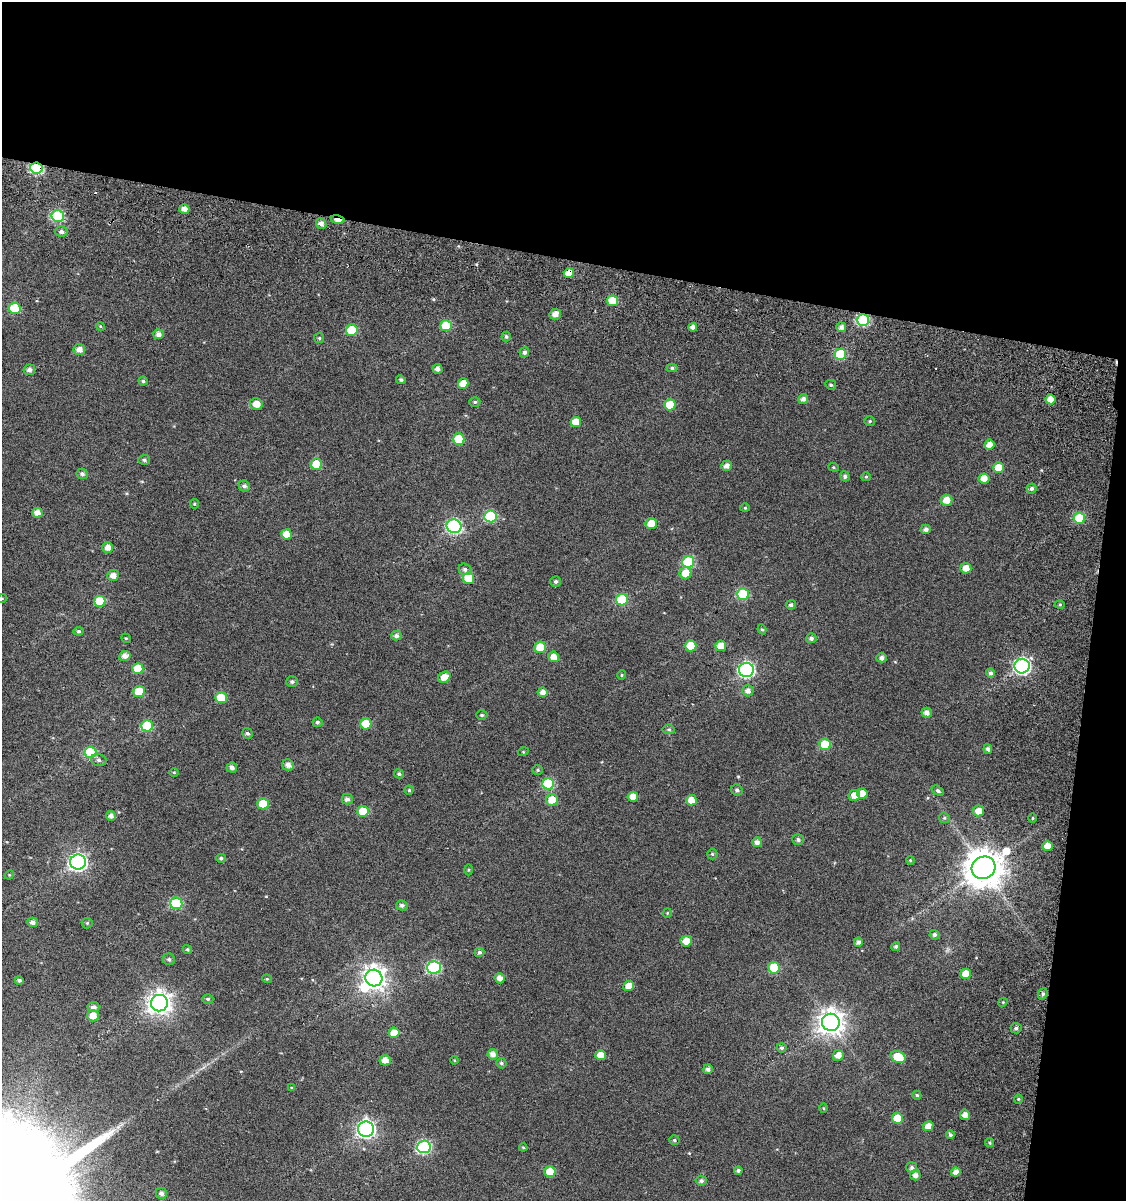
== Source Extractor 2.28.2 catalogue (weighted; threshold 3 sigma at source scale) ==
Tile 2 of 2 x 2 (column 2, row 1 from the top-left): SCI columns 1369-2492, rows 1309-2507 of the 2705 x 2632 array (HDU 1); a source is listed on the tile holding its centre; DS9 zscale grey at full resolution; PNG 1128 x 1203 px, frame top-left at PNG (2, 2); each listed source drawn as its Kron ellipse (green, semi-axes under 4 px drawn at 4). Shown black and unused: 25% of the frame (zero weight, under 6 of 11 exposures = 16% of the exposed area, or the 3 px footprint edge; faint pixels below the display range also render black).
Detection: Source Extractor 2.28.2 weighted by HDU 2 'WHT'; one run over the whole footprint, this tile lists its part. Background 0.044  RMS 0.025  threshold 0.102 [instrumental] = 3 sigma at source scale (4.09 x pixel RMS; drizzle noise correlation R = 1.36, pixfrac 0.8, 0.0396/0.0396 arcsec/px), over >= 5 px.
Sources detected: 197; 1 inside a brighter object's white glare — neither listed nor drawn; the other 196 listed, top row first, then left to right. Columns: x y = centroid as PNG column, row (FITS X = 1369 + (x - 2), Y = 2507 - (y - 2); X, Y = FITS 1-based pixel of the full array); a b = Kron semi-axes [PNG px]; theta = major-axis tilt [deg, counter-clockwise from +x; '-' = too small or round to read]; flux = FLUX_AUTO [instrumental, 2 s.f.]
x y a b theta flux
36 168 6 5 - 270
184 209 5 4 - 14
58 216 6 6 - 190
338 220 7 3 -14 21
321 224 5 5 - 11
61 232 6 5 - 6.9
569 273 5 5 - 31
612 301 5 5 - 65
14 308 6 5 - 98
555 314 6 5 - 15
863 320 6 6 - 220
100 326 4 3 - 2
446 326 5 5 - 86
693 327 4 4 - 10
841 327 5 5 - 11
352 330 6 5 - 88
158 334 5 5 - 10
506 337 5 4 - 4.3
319 338 5 5 - 3.5
79 350 6 5 - 14
524 352 5 4 - 6
840 354 6 5 - 120
672 368 5 4 - 4.6
438 369 5 4 - 9.6
29 370 6 5 - 7.6
401 380 5 4 - 4
143 381 4 4 - 3.4
463 383 5 5 - 30
831 385 5 4 - 4.2
803 399 5 5 - 9.3
1051 399 5 5 - 26
475 402 5 4 - 3.6
256 404 6 6 - 20
670 405 6 5 - 55
870 421 5 4 - 3.3
576 422 5 5 - 27
459 439 6 5 - 65
989 445 5 5 - 20
144 460 6 5 - 4.8
316 464 5 5 - 59
727 466 5 5 - 11
834 467 5 4 - 2.8
998 468 5 5 - 36
82 474 6 5 - 6.1
845 476 5 4 - 5.5
866 477 5 4 - 2.7
984 479 5 5 - 20
244 486 6 5 - 6.5
1032 488 5 5 - 6.1
946 500 6 5 - 23
194 504 5 4 - 2.5
745 508 4 4 - 2.3
37 513 5 5 - 14
490 516 6 6 - 140
1079 518 5 5 - 89
651 523 6 5 - 33
454 526 7 6 - 370
926 529 5 4 - 8.5
286 534 5 5 - 36
108 548 5 5 - 16
688 562 6 6 - 120
966 568 5 5 - 21
465 569 6 5 - 7.2
686 573 6 6 - 40
113 575 6 5 - 15
468 578 5 5 - 50
556 581 5 5 - 4.8
743 594 6 6 - 150
2 598 5 3 - 2
622 599 6 6 - 96
100 601 6 5 - 54
791 605 5 4 - 5.8
1060 605 5 3 - 2.5
762 629 5 4 - 3.4
79 631 5 4 - 3.5
396 636 5 5 - 7.2
126 638 5 4 - 2.7
811 638 5 5 - 7.2
691 646 6 5 - 55
721 646 5 5 - 27
540 647 5 5 - 52
125 656 6 5 - 13
553 657 5 5 - 17
882 658 5 4 - 8.3
1022 666 7 7 - 590
138 669 5 5 - 54
746 670 7 7 - 490
990 673 4 4 - 5.7
622 675 4 4 - 2.5
444 677 6 5 - 22
292 682 6 5 - 5
139 691 6 5 - 44
748 691 5 5 - 12
542 692 5 5 - 14
221 698 6 5 - 52
927 713 5 5 - 12
482 715 6 4 -1 4.1
317 722 5 4 - 4.3
366 724 5 5 - 46
147 726 6 6 - 110
669 729 6 4 -7 3.6
247 733 5 5 - 5.1
825 744 6 6 - 75
988 749 4 4 - 6.4
90 752 6 5 - 94
523 752 5 3 - 2
99 760 8 6 -15 5.4
288 765 6 5 - 12
232 767 5 5 - 9.5
538 770 5 4 - 3.1
174 772 5 3 - 2
399 774 5 4 - 3.9
548 784 6 5 - 130
409 790 4 4 - 3.1
737 790 6 5 - 5.6
938 791 6 4 -33 5.2
862 793 5 5 - 25
854 795 5 5 - 20
633 797 5 5 - 20
347 799 5 5 - 8.4
552 800 6 6 - 32
691 800 5 5 - 23
263 804 5 5 - 52
363 811 6 5 - 56
978 811 5 5 - 19
111 816 5 4 - 9.5
944 818 6 5 - 3.9
1033 818 5 3 - 2.3
798 840 6 5 - 6.4
757 842 5 5 - 9.8
1048 846 5 5 - 24
712 854 5 5 - 3
221 858 4 4 - 4.3
910 860 4 3 - 2.1
78 862 8 7 - 740
983 868 12 11 - 5600
468 870 5 3 - 2.5
9 875 5 4 - 2.1
176 903 6 6 - 150
402 905 6 5 - 6.8
667 913 5 4 - 2.4
33 922 5 4 - 9.4
87 923 5 5 - 3.4
934 935 5 4 - 5.2
686 941 5 5 - 26
858 942 4 4 - 6.5
896 946 4 4 - 4.6
187 949 5 4 - 3.7
479 952 5 4 - 5.4
169 959 6 5 - 5.4
434 967 7 6 - 240
774 968 6 6 - 84
966 974 5 5 - 34
374 978 8 8 - 1700
500 978 5 5 - 14
267 979 5 3 - 2
19 980 4 4 - 3.8
629 986 5 5 - 25
1043 994 6 4 69 4.3
208 999 5 4 - 3.5
1003 1002 4 3 - 2
159 1003 8 8 - 1600
93 1007 6 5 - 7.6
93 1016 6 5 - 22
831 1022 9 8 - 2200
1016 1028 5 5 - 5.9
394 1033 5 5 - 27
781 1048 5 4 - 4.1
493 1054 5 5 - 13
601 1055 5 5 - 25
838 1055 5 5 - 17
898 1057 8 5 -27 65
385 1060 5 5 - 20
454 1060 4 3 - 1.7
501 1063 5 5 - 5
708 1069 5 4 - 7.5
292 1088 4 4 - 2.4
917 1095 4 4 - 3.8
1018 1099 4 4 - 2.4
823 1108 5 3 - 2.3
965 1115 5 5 - 13
897 1118 5 5 - 40
928 1126 5 5 - 18
366 1129 8 7 - 800
950 1135 4 4 - 5.6
674 1140 5 4 - 3.7
989 1143 4 4 - 3.3
424 1147 7 6 - 290
523 1147 4 4 - 2.5
912 1167 5 5 - 6.4
738 1170 4 3 - 5.1
550 1171 5 5 - 39
956 1172 5 4 - 13
915 1175 5 5 - 11
701 1181 5 5 - 5.9
161 1193 5 5 - 8.1
Overlapping masked pixels (flux is a lower limit): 5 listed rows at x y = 36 168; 58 216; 338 220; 569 273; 863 320
Isophote crosses this tile's border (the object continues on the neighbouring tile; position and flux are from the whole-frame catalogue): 1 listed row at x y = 2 598